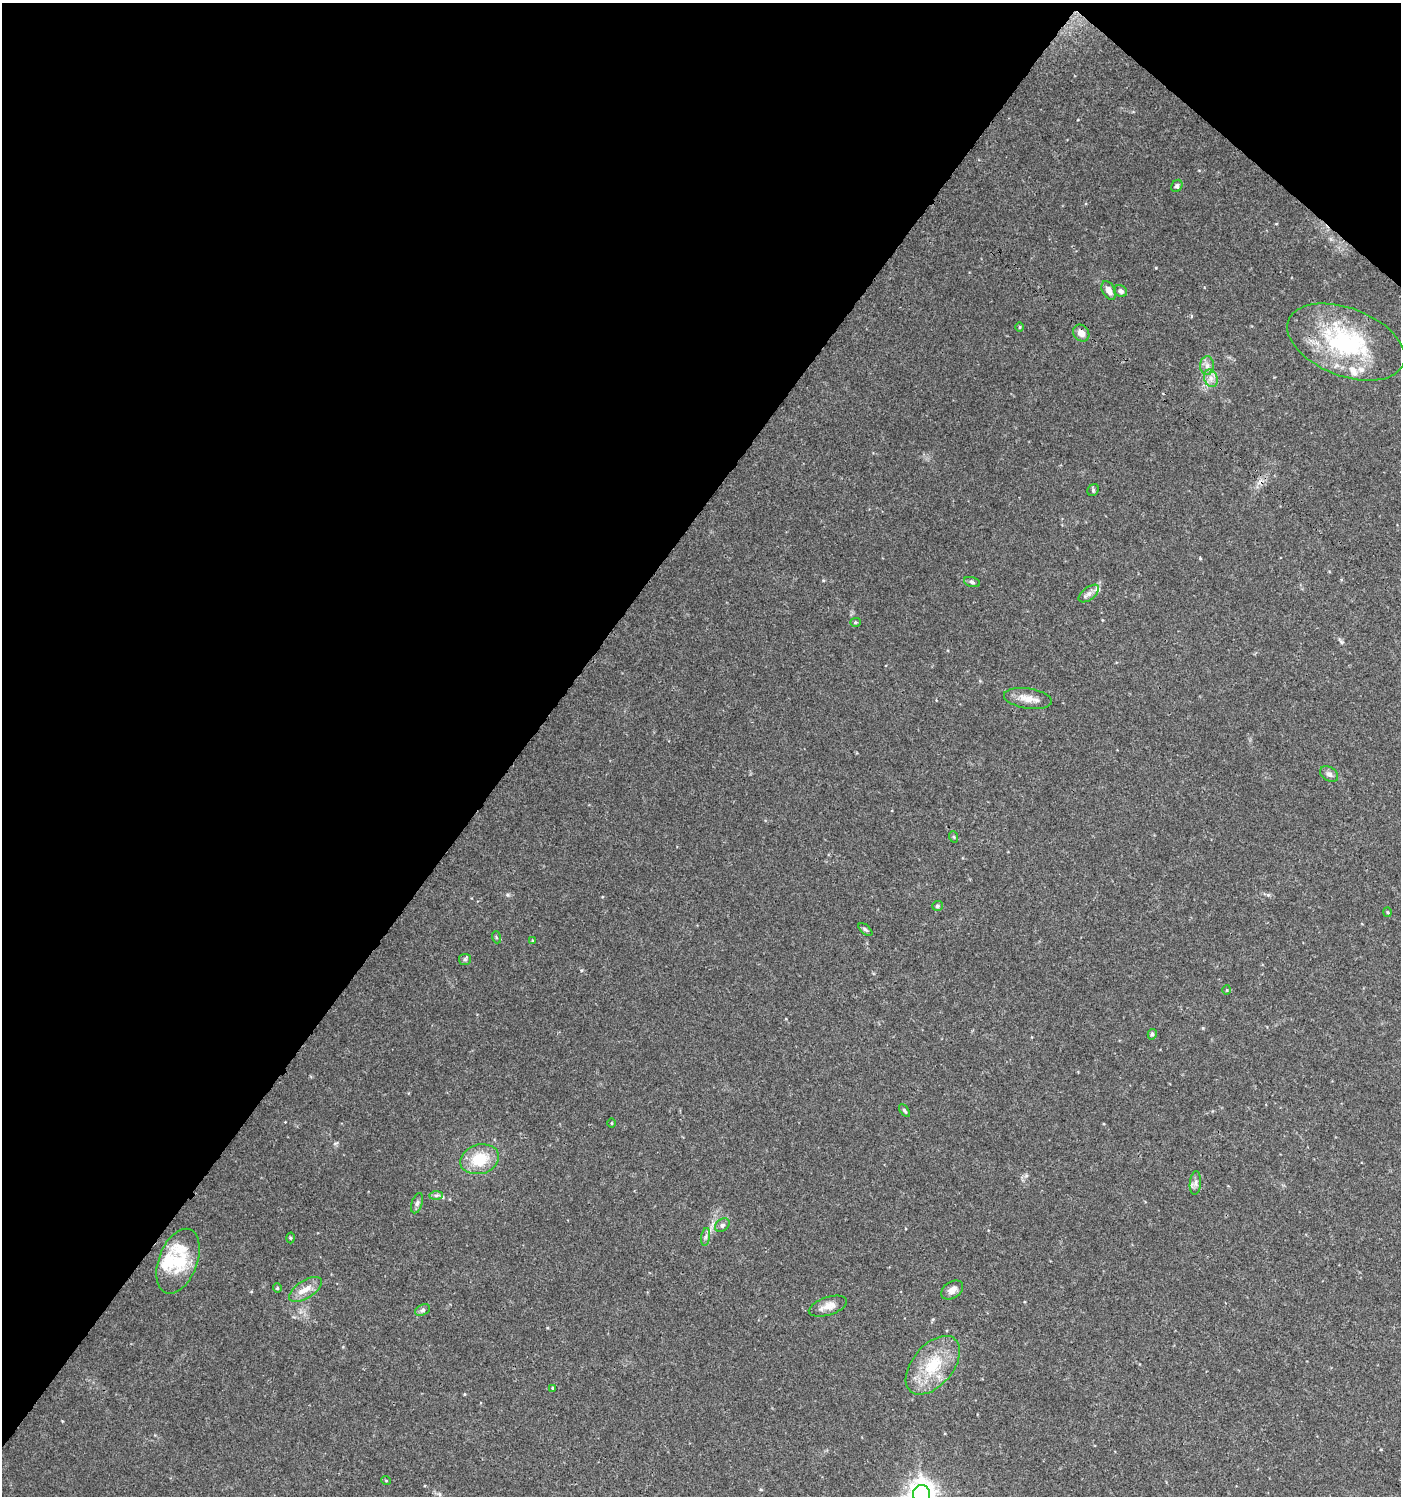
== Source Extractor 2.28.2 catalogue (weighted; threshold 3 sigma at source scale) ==
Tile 2 of 4 x 4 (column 2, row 1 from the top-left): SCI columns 1579-2977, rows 4491-5984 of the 6021 x 5988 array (HDU 1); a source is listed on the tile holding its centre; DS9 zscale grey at full resolution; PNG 1403 x 1498 px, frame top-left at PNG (2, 3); each listed source drawn as its Kron ellipse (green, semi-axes under 4 px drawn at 4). Shown black and unused: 40% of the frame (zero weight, under 3 of 4 exposures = <1% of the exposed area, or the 3 px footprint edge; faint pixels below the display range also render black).
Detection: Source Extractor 2.28.2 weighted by HDU 2 'WHT'; one run over the whole footprint, this tile lists its part. Background 0.0443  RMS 0.004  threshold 0.0179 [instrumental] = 3 sigma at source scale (4.5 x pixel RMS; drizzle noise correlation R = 1.50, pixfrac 1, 0.0396/0.0396 arcsec/px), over >= 5 px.
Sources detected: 47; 5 inside a brighter listed object's ellipse — not listed separately; the other 42 listed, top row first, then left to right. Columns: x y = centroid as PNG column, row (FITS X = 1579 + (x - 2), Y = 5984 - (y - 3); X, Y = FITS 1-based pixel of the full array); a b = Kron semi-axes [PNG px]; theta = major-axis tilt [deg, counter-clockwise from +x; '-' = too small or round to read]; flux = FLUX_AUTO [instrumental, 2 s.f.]
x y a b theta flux
1177 186 6 5 - 0.74
1109 290 10 6 -61 2.7
1120 291 7 5 -34 1.2
1020 327 5 3 - 0.34
1081 333 9 7 -48 3
1346 342 62 34 -21 51
1207 365 9 7 89 1.9
1211 378 9 6 -70 2.1
1093 490 6 5 - 0.62
972 582 8 5 -17 0.89
1089 594 12 6 37 1.7
855 622 5 4 - 0.57
1028 699 24 10 -9 4.4
1329 774 10 7 -33 1.5
954 837 6 3 -71 0.41
937 906 5 5 - 0.71
1388 912 5 3 - 0.38
865 930 8 4 -41 0.73
496 937 6 4 -71 0.43
532 941 4 4 - 0.42
465 959 6 5 - 0.71
1227 990 5 3 - 0.31
1152 1034 5 4 - 0.77
905 1111 7 4 -53 0.68
611 1123 5 3 - 0.31
480 1159 19 14 15 12
1195 1183 12 5 85 1.5
436 1195 7 4 1 0.8
417 1203 10 5 71 1.1
722 1225 8 6 41 1
706 1237 9 4 81 1.1
290 1238 5 3 - 0.43
178 1261 34 19 69 19
277 1288 5 4 - 0.47
305 1289 18 9 33 4.2
952 1290 12 8 33 2.4
828 1306 20 9 18 3.6
422 1310 8 5 27 0.95
933 1365 34 20 50 18
553 1388 3 3 - 0.4
386 1480 5 3 - 0.35
921 1494 9 8 - 300
Isophote crosses this tile's border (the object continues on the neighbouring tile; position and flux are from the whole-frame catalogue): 1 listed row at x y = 921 1494